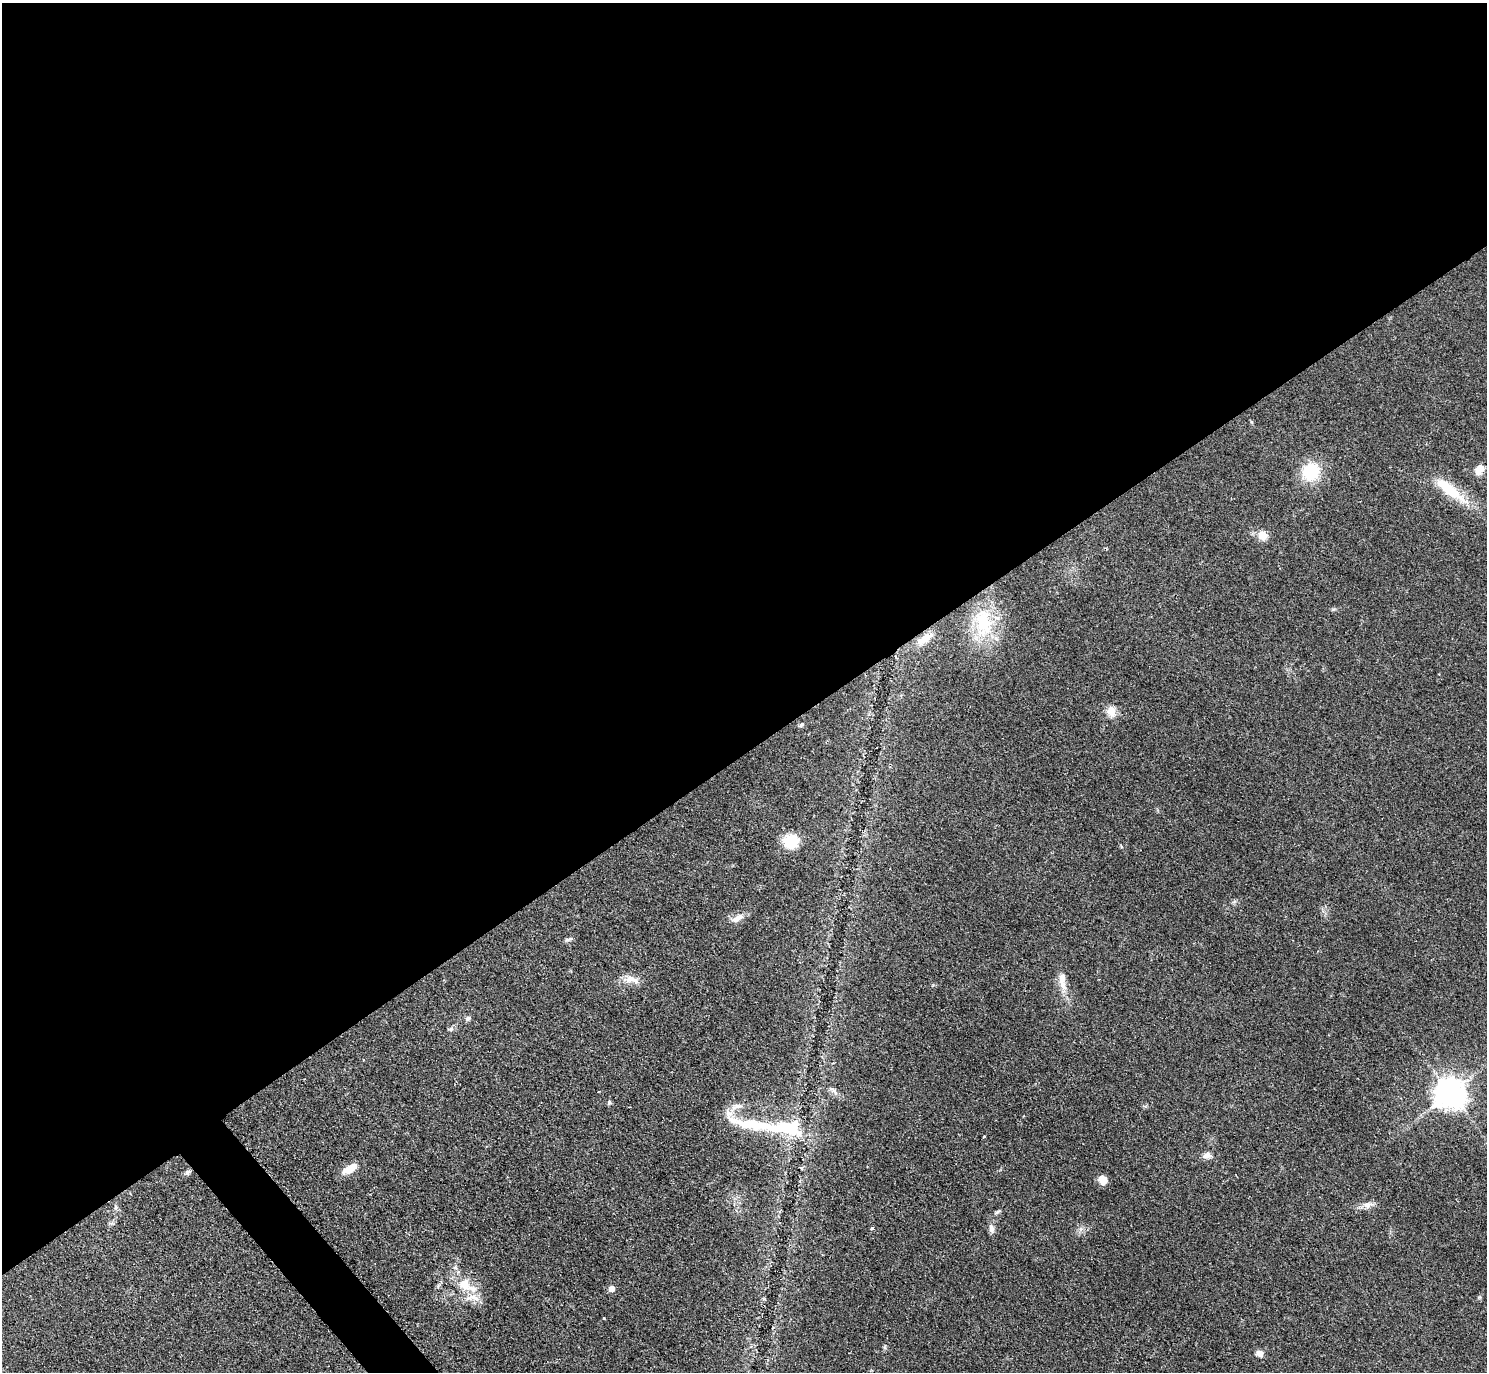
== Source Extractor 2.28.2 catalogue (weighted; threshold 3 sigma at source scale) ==
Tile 2 of 4 x 4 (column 2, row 1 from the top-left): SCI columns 1499-2983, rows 4283-5652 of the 5962 x 5959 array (HDU 1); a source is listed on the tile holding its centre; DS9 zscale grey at full resolution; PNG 1489 x 1374 px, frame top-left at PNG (2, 3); no overlay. Shown black and unused: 56% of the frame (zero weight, under 2 of 3 exposures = <1% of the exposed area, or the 3 px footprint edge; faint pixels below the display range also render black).
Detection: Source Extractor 2.28.2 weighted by HDU 2 'WHT'; one run over the whole footprint, this tile lists its part. Background 0.0783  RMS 0.0078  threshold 0.0353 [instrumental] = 3 sigma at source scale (4.5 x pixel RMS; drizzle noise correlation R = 1.50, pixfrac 1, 0.05/0.05 arcsec/px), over >= 5 px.
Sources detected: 36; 5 inside a brighter listed object's ellipse — not listed separately; the other 31 listed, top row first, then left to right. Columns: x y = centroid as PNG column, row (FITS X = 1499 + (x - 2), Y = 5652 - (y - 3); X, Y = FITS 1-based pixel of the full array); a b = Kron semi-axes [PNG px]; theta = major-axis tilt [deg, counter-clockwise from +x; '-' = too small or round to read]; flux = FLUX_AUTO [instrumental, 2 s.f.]
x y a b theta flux
1479 469 13 9 58 7.3
1311 472 18 17 - 35
1450 490 52 13 -38 30
1263 535 12 10 -55 8.7
984 623 45 25 -84 47
925 638 26 9 34 11
1111 711 16 12 -74 7.6
801 725 7 4 40 1.4
791 841 14 13 - 25
738 918 20 8 29 6
569 939 12 4 15 1.9
631 979 23 10 -17 7.9
1062 979 19 10 81 8.4
468 1018 8 6 27 2.2
451 1029 7 5 13 1.6
833 1090 16 6 -43 3.6
1450 1093 9 9 - 1300
609 1102 6 5 - 1.5
752 1124 69 16 -14 49
1207 1155 11 8 4 4
350 1169 19 8 32 9.8
187 1172 7 6 - 2.2
1102 1180 11 9 -56 6.2
1367 1205 12 9 19 4.9
115 1207 9 3 -79 1.6
997 1212 9 4 32 1.5
872 1228 3 3 - 1.9
992 1228 12 7 -78 3.8
465 1284 21 17 -65 20
611 1289 6 5 - 6.6
1260 1353 8 7 - 4.7
Overlapping masked pixels (flux is a lower limit): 1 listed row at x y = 925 638